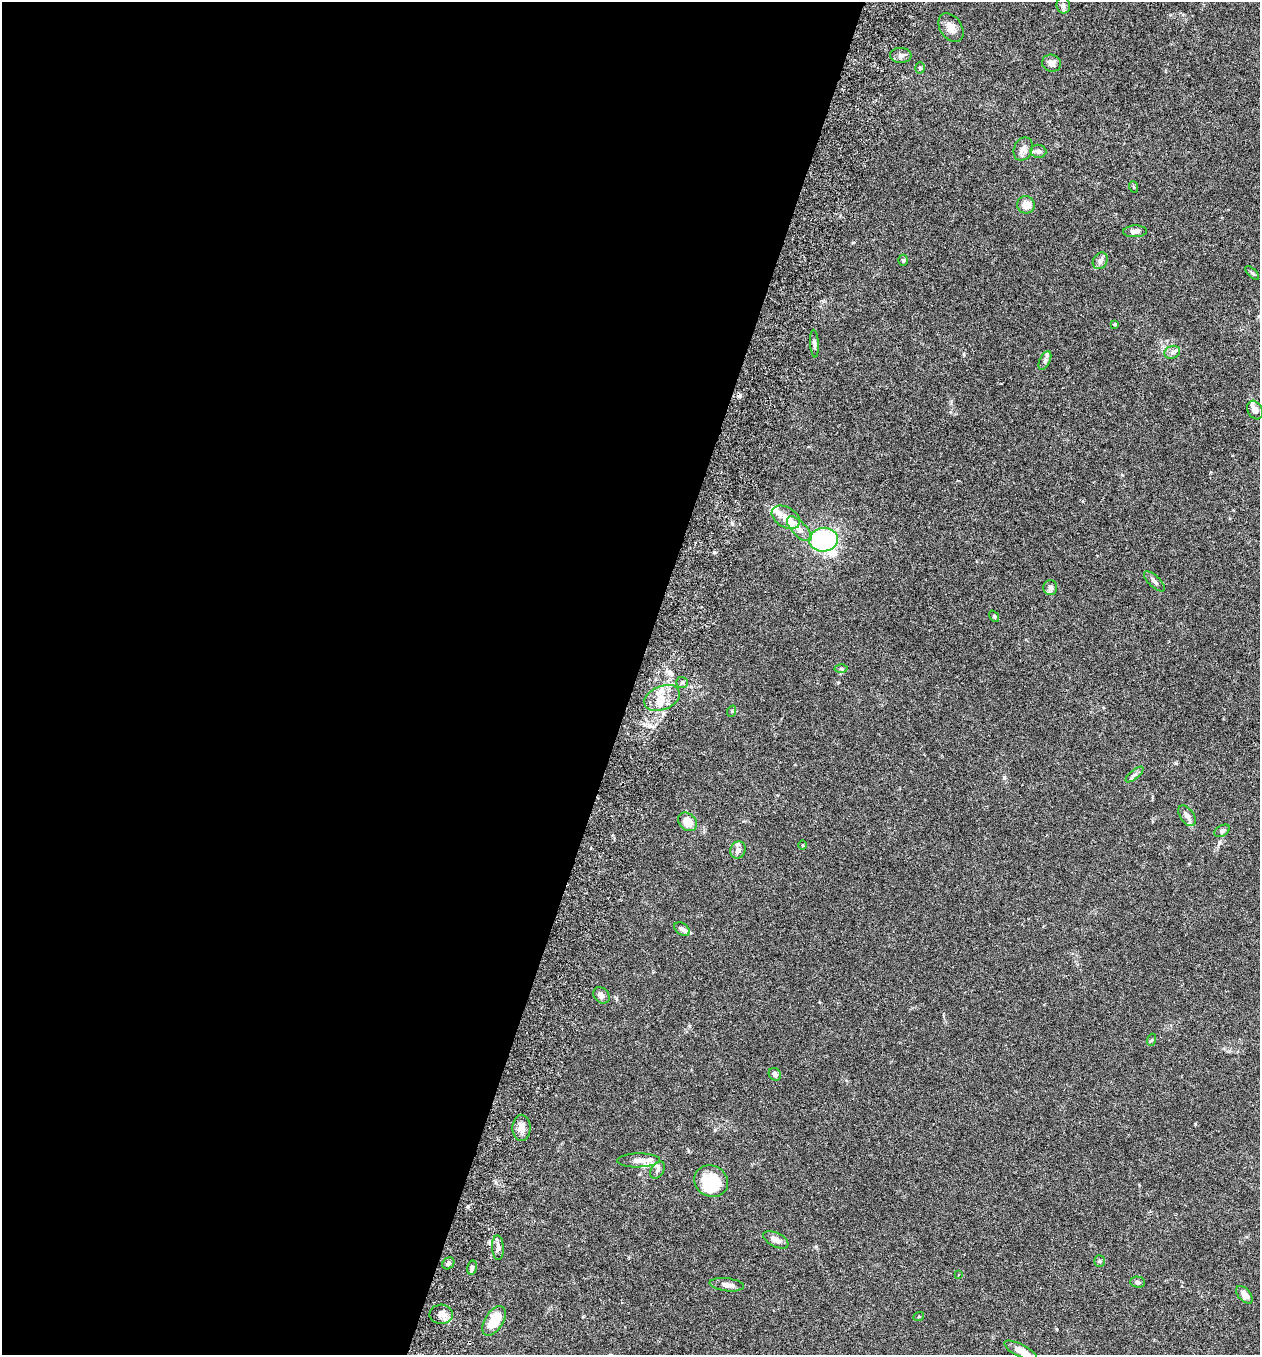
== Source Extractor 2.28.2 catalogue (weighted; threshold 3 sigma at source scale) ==
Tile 5 of 4 x 4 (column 1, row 2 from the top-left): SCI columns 193-1450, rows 2737-4089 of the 5546 x 5470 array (HDU 1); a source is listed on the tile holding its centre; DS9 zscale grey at full resolution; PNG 1262 x 1357 px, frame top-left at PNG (2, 2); each listed source drawn as its Kron ellipse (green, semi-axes under 4 px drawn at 4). Shown black and unused: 50% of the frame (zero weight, under 3 of 6 exposures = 3% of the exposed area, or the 3 px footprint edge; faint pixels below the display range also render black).
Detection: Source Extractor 2.28.2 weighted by HDU 2 'WHT'; one run over the whole footprint, this tile lists its part. Background 0.0169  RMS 0.002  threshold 0.00799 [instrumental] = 3 sigma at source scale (4.09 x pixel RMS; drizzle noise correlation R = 1.36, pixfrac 0.8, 0.05/0.05 arcsec/px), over >= 5 px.
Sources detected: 65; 1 inside a brighter object's white glare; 1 cosmic-ray / hot-pixel residue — neither listed nor drawn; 8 inside a brighter listed object's ellipse — not listed separately; the other 55 listed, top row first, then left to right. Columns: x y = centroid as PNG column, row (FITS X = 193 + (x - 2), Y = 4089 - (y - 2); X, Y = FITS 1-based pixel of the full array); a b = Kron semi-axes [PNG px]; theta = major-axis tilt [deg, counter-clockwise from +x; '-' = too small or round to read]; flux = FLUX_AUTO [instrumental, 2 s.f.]
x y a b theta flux
1063 5 8 6 -81 0.52
951 28 16 10 -56 1.7
901 55 11 7 -1 0.73
1052 63 9 8 - 1.1
920 68 5 5 - 0.28
1023 149 12 9 66 1.1
1038 151 8 6 -5 0.79
1134 187 6 3 -70 0.19
1026 205 9 8 - 1.7
1135 231 12 6 2 0.8
903 260 5 4 - 0.24
1100 261 9 7 58 0.79
1252 273 8 3 -45 0.26
1115 324 3 3 - 0.74
814 344 14 4 -86 0.51
1172 352 8 6 21 0.58
1045 360 10 5 64 0.51
1255 410 10 7 -60 0.89
786 517 15 10 -30 1.8
799 529 16 7 -46 1.3
823 540 14 12 6 29
1154 581 13 5 -44 0.62
1050 587 7 7 - 0.55
994 616 6 4 -53 0.25
841 669 6 4 -2 0.28
682 682 6 5 - 0.37
662 698 18 12 23 2.9
732 711 6 3 72 0.18
1135 774 11 4 40 0.55
1187 816 12 6 -55 0.77
688 822 10 8 -43 2.6
1222 831 8 5 30 0.35
803 845 5 3 - 0.15
738 850 9 7 65 0.83
682 929 8 5 -35 0.6
601 995 9 7 -48 0.69
1151 1040 6 4 69 0.22
775 1074 7 5 -48 0.7
521 1128 13 9 -89 1.4
638 1160 21 7 1 1.4
658 1170 9 6 57 0.58
711 1181 17 15 -28 7.3
776 1240 14 7 -27 1.2
498 1248 12 6 -88 0.73
1099 1261 6 5 - 0.28
448 1263 6 5 - 0.36
472 1268 7 5 79 0.44
958 1275 4 3 - 0.16
1138 1282 7 5 -2 0.38
727 1285 17 6 -7 1.2
1244 1295 10 6 -49 1.2
441 1314 11 9 3 1.3
919 1316 5 3 - 0.18
494 1321 16 9 57 4.5
1020 1350 18 6 -27 2.1
Isophote crosses this tile's border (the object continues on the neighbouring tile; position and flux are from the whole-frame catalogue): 1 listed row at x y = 1020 1350
Unlisted compact peaks at least as high as the median listed source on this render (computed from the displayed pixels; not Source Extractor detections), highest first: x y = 1219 843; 1004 777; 732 524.